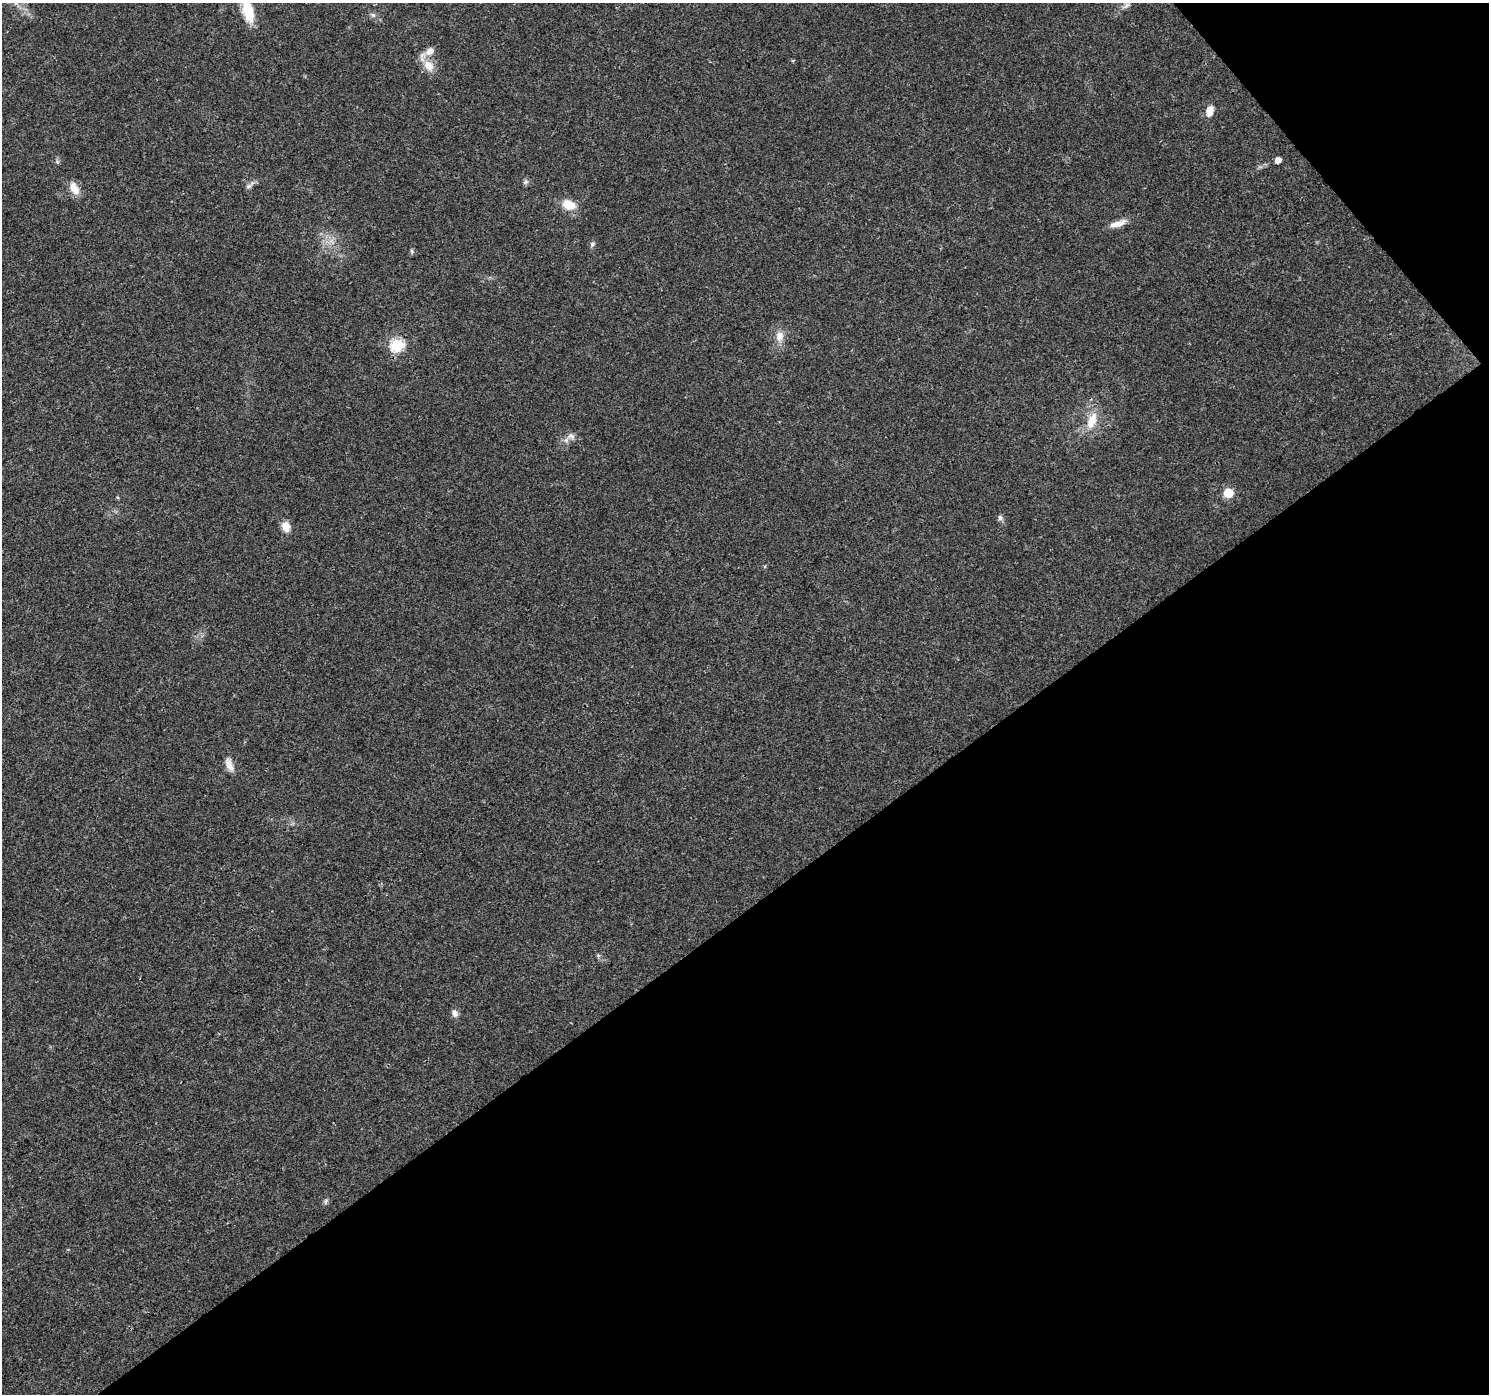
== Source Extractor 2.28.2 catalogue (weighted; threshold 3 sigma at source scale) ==
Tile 12 of 4 x 4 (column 4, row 3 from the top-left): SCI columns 4513-5999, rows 1632-3023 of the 6045 x 5985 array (HDU 1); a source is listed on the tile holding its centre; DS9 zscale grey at full resolution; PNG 1491 x 1396 px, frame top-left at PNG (2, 3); no overlay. Shown black and unused: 38% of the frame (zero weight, under 3 of 4 exposures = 5% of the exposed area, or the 3 px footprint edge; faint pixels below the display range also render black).
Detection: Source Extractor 2.28.2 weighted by HDU 2 'WHT'; one run over the whole footprint, this tile lists its part. Background 0.0257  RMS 0.003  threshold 0.0135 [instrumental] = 3 sigma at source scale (4.5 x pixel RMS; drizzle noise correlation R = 1.50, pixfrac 1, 0.0396/0.0396 arcsec/px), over >= 5 px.
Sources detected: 25; all 25 listed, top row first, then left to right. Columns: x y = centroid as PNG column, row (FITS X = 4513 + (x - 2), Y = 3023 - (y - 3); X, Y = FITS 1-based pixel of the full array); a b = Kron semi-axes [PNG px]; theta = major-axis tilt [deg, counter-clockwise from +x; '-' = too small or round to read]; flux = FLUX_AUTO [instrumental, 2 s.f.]
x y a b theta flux
1126 5 12 5 43 1
248 11 26 11 -75 8.7
373 15 6 6 - 0.74
430 51 13 9 31 2.7
428 66 17 12 -54 4.2
1210 111 13 8 72 2.8
1278 160 5 4 - 2.2
526 182 9 6 41 0.73
250 185 16 5 39 1.2
74 188 17 10 -61 3.4
568 205 16 11 -19 5
1117 224 23 7 18 2.9
592 244 7 6 - 0.72
412 251 8 4 -82 0.47
779 336 14 10 81 3
397 345 6 6 - 39
1092 421 25 12 70 6.1
571 436 12 8 -16 1.8
1228 493 6 6 - 14
1000 518 7 6 - 0.82
286 526 12 9 -74 3
230 766 17 9 -57 2.4
598 955 6 4 -19 0.44
454 1013 11 7 -66 1.4
326 1201 8 5 61 0.63
Isophote crosses this tile's border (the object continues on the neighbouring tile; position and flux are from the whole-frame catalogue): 1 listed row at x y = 248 11